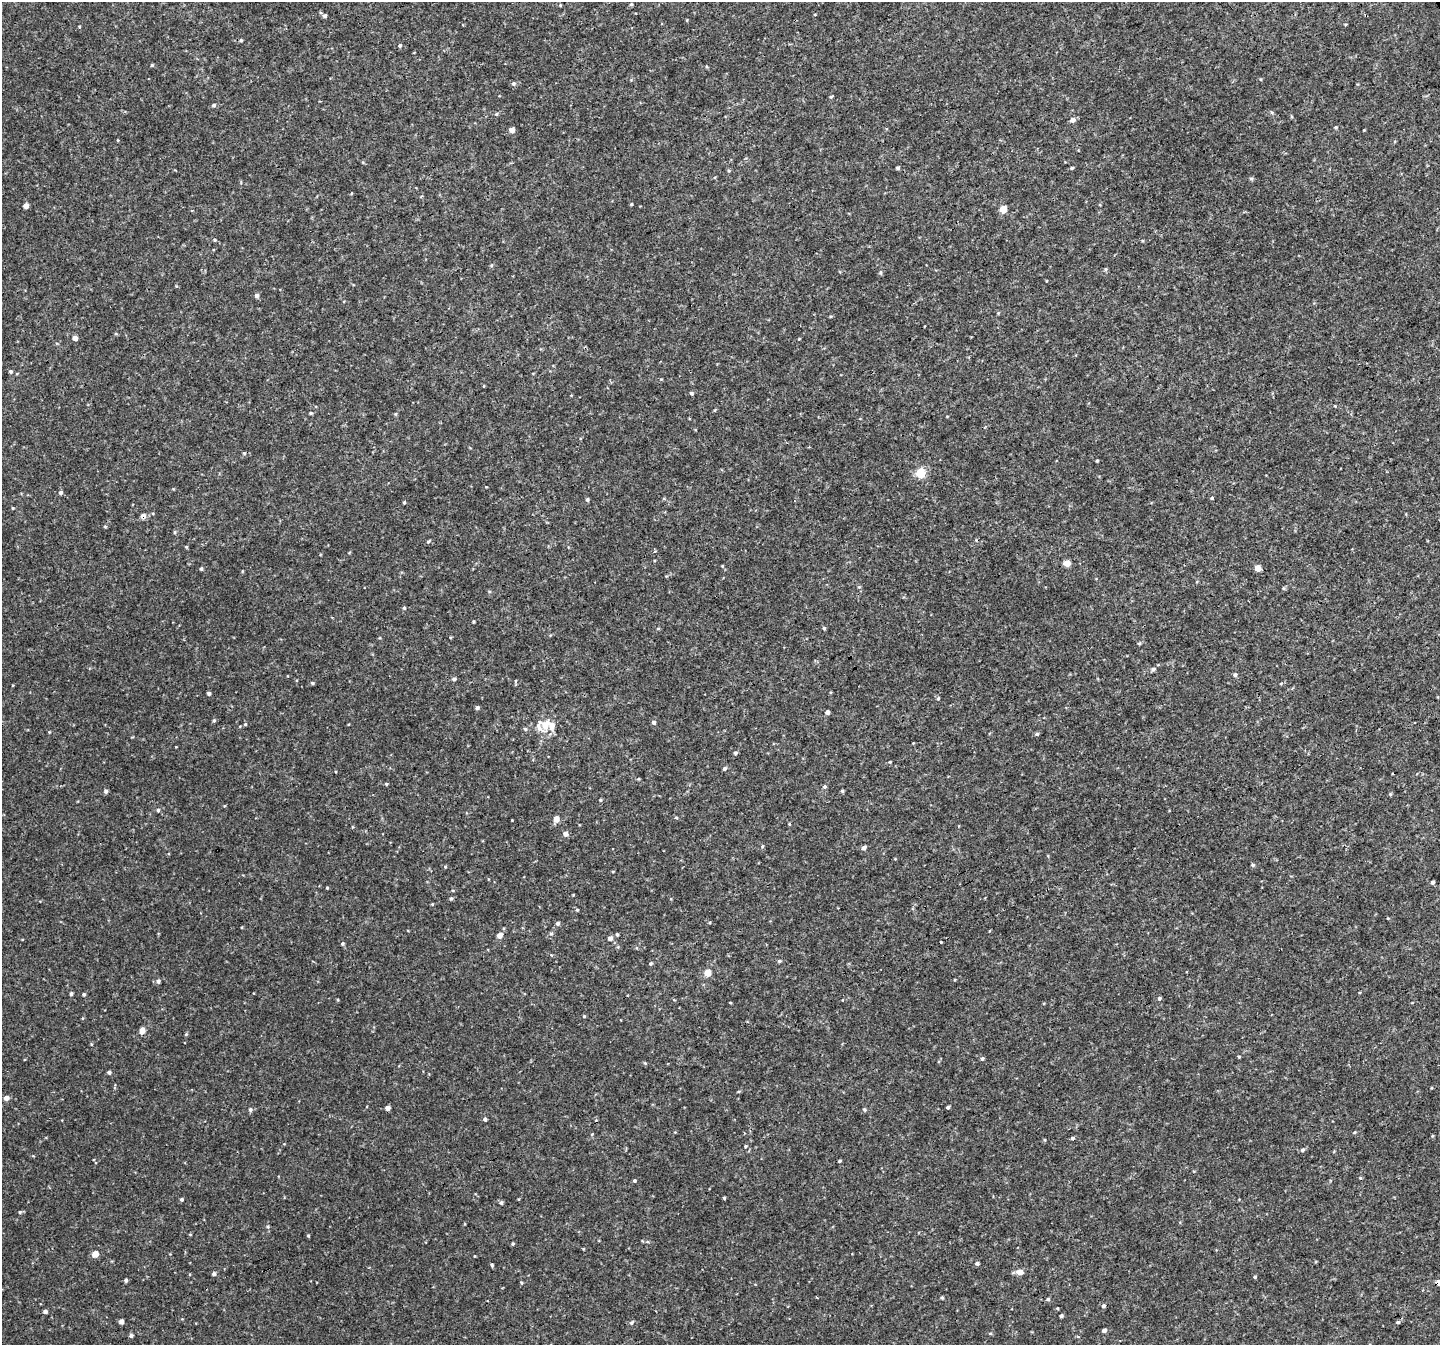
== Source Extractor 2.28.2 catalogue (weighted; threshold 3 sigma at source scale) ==
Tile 10 of 4 x 4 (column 2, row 3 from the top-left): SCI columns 1442-2879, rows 1451-2793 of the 5761 x 5647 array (HDU 1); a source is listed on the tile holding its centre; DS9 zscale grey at full resolution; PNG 1442 x 1347 px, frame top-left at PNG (2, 2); no overlay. Shown black and unused: <1% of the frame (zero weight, under 3 of 4 exposures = <1% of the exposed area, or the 3 px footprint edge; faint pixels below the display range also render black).
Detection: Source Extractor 2.28.2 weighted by HDU 2 'WHT'; one run over the whole footprint, this tile lists its part. Background 0.00675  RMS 0.0037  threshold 0.0166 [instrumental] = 3 sigma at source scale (4.5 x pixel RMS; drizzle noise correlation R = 1.50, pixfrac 1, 0.0396/0.0396 arcsec/px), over >= 5 px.
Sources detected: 140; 1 cosmic-ray / hot-pixel residue — not listed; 1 inside a brighter listed object's ellipse — not listed separately; the other 138 listed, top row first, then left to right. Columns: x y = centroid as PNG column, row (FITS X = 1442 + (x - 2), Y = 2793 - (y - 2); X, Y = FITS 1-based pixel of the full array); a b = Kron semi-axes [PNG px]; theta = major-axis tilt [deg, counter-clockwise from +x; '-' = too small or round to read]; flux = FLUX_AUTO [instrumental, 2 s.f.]
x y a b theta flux
631 4 5 4 - 0.39
325 16 5 5 - 0.75
241 40 4 4 - 0.44
400 45 5 4 - 0.55
152 65 4 4 - 0.42
513 84 6 6 - 0.72
831 96 5 3 - 0.34
214 105 6 4 17 0.62
496 114 5 4 - 0.48
1073 120 6 5 - 1.4
1336 127 5 4 - 0.45
512 130 4 4 - 2.2
898 168 4 3 - 0.57
1072 168 4 3 - 0.5
729 171 5 3 - 0.37
1251 178 6 4 0 0.5
631 204 3 3 - 0.4
26 206 4 4 - 2.5
1003 209 5 5 - 7.3
192 210 4 3 - 0.42
215 240 4 4 - 0.39
880 272 5 4 - 0.51
256 296 5 5 - 0.88
75 338 4 4 - 2.1
11 371 4 4 - 0.55
691 393 4 4 - 0.59
311 413 4 4 - 0.38
244 453 5 4 - 0.45
1097 461 3 3 - 0.38
920 473 5 5 - 15
60 492 5 4 - 0.86
1212 498 4 4 - 0.36
587 500 5 4 - 0.64
404 502 4 3 - 0.39
13 508 3 3 - 0.29
143 516 6 5 - 1.7
105 526 5 3 - 0.36
175 532 5 4 - 0.44
428 541 5 4 - 0.44
186 547 5 3 - 0.31
1067 563 5 5 - 3.9
1257 568 5 4 - 4
201 569 4 3 - 0.52
404 608 5 4 - 0.42
824 628 4 4 - 0.54
1153 669 6 5 - 0.71
1235 675 5 5 - 0.65
454 679 5 4 - 0.72
515 681 6 4 89 0.39
312 683 4 4 - 0.41
209 693 4 3 - 0.77
938 698 4 4 - 0.4
477 708 4 4 - 0.83
827 712 4 4 - 1.2
214 721 5 4 - 0.53
654 722 5 4 - 0.89
245 724 4 4 - 0.37
545 725 19 16 77 6.8
525 729 6 5 - 0.48
1037 734 5 4 - 0.62
735 753 5 4 - 0.65
724 769 5 4 - 0.66
1392 774 3 3 - 0.5
386 784 4 3 - 0.39
825 787 5 5 - 0.64
106 791 5 4 - 0.83
842 791 4 4 - 0.48
600 800 5 3 - 0.34
158 810 5 4 - 0.62
676 818 4 3 - 0.38
556 819 5 4 - 3.5
565 834 5 4 - 1.9
864 848 4 4 - 1.2
1253 865 5 4 - 0.5
1432 882 4 4 - 0.65
327 888 3 3 - 0.34
573 895 3 2 - 0.26
451 899 5 4 - 0.57
577 910 4 4 - 0.41
1388 918 4 2 - 0.25
557 923 5 5 - 0.75
551 934 5 5 - 0.53
617 934 4 3 - 0.46
499 935 5 4 - 3
610 938 5 5 - 1.4
342 943 5 4 - 0.49
779 961 4 4 - 0.51
650 964 5 4 - 0.51
707 973 4 4 - 6.2
158 981 5 5 - 0.82
71 994 4 3 - 0.67
84 994 4 4 - 0.48
1159 998 5 4 - 0.57
584 1016 4 4 - 0.4
142 1030 5 4 - 3.2
186 1034 5 4 - 0.39
1239 1057 5 3 - 0.33
982 1058 5 4 - 0.61
645 1063 4 4 - 0.36
109 1072 4 4 - 0.81
6 1098 5 5 - 1.7
948 1107 4 3 - 0.54
387 1108 4 4 - 2.1
250 1110 5 4 - 0.74
864 1110 5 4 - 0.51
485 1119 4 4 - 0.85
592 1134 4 4 - 0.3
1072 1138 5 4 - 0.59
746 1146 4 4 - 0.38
1302 1150 5 4 - 0.7
839 1161 4 3 - 0.45
634 1181 4 4 - 0.51
724 1198 3 3 - 0.4
182 1199 4 4 - 0.59
501 1203 5 4 - 0.69
20 1212 5 4 - 0.5
268 1227 5 4 - 0.54
308 1235 4 3 - 0.36
513 1244 4 3 - 0.44
95 1254 4 4 - 5.4
977 1263 4 4 - 0.88
492 1265 4 3 - 0.51
1020 1272 6 5 - 2.6
214 1274 5 4 - 0.86
1255 1277 4 3 - 0.48
126 1280 4 3 - 0.83
1438 1283 5 4 - 2.2
817 1297 3 2 - 0.38
942 1298 4 3 - 0.45
1048 1299 5 4 - 0.55
1103 1306 5 5 - 0.77
45 1311 4 4 - 1.1
1061 1316 4 3 - 0.62
121 1321 4 4 - 1.9
1398 1322 5 4 - 0.5
631 1323 6 5 - 0.64
1104 1330 4 4 - 1.1
131 1335 5 4 - 0.87
Overlapping masked pixels (flux is a lower limit): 2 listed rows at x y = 143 516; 1438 1283
Isophote crosses this tile's border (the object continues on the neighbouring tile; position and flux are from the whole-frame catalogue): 1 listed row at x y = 1438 1283